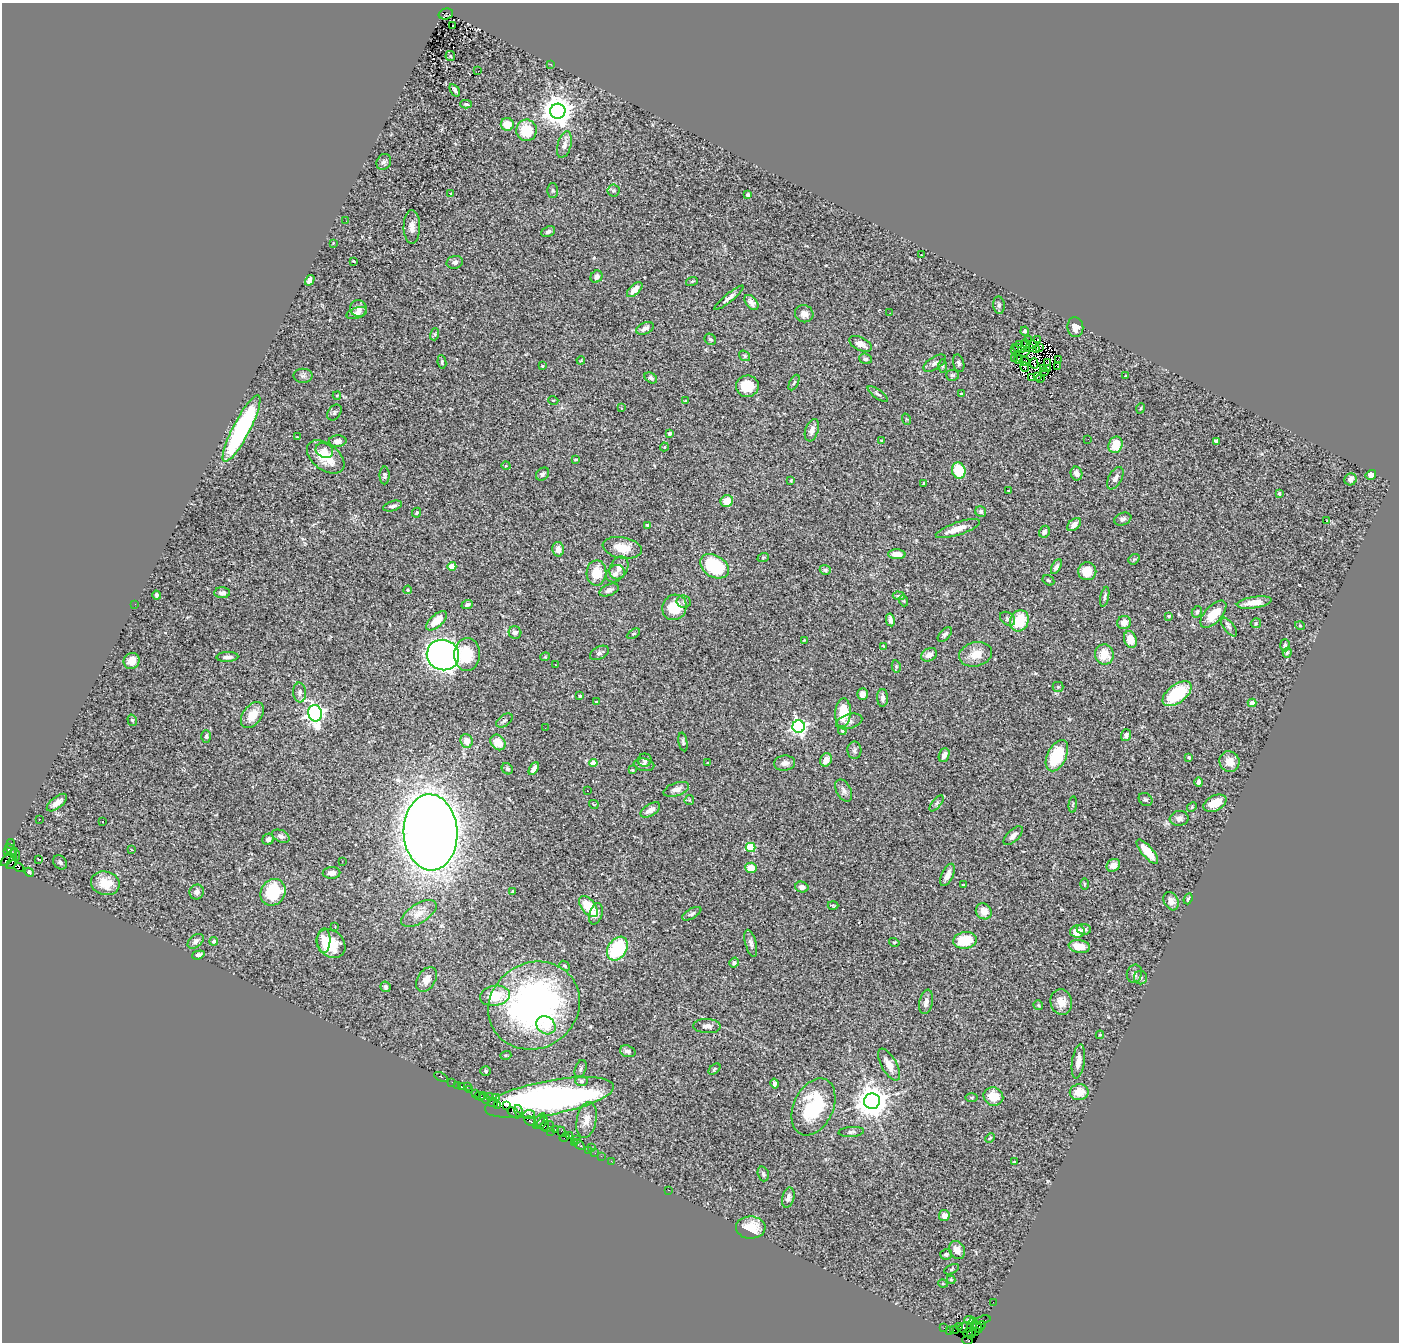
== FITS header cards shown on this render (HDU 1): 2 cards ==
NAXIS1  =                 1397
NAXIS2  =                 1340

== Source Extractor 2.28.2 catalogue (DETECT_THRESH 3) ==
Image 1397 x 1340 px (HDU 1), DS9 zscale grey, 1 PNG px = 1 image px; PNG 1401 x 1344 px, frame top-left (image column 1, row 1340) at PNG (2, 3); each listed source drawn as its Kron ellipse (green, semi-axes under 4 px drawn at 4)
Background 1.06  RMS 0.065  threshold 0.196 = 3 sigma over >= 5 px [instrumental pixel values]
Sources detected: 377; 4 with non-positive FLUX_AUTO (blend fragments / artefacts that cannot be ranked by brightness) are neither listed nor drawn; the other 373 listed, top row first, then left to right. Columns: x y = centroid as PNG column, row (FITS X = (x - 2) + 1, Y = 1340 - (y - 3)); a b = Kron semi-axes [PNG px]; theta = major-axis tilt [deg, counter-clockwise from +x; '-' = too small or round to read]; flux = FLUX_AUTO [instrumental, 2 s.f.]
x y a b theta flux
446 14 7 5 14 240
453 26 3 2 - 5.3
450 56 5 5 - 6
550 64 3 2 - 5.1
478 71 3 2 - 7
455 90 7 3 -56 12
466 104 6 4 -3 7.3
558 111 7 7 - 6200
507 124 6 6 - 55
526 130 11 10 - 120
564 145 13 6 74 27
384 162 8 7 - 13
553 190 7 5 -87 7.5
613 190 6 6 - 8.3
451 194 4 3 - 8.3
748 195 4 3 - 10
346 221 3 2 - 3.4
412 227 17 8 89 32
548 232 7 5 25 11
333 243 3 2 - 3.1
921 255 3 2 - 7.7
354 261 3 2 - 3.8
455 262 8 6 13 14
596 277 6 5 - 21
310 280 6 4 59 13
692 281 6 3 19 5.8
635 290 9 5 43 39
729 298 18 4 39 20
751 302 9 5 -50 19
999 305 9 5 -84 12
358 308 8 8 - 24
357 313 11 5 17 16
890 313 2 2 - 1.7
804 314 9 8 - 23
1075 327 10 8 -83 33
645 328 9 5 24 23
1025 331 4 4 - 8.8
435 334 6 4 73 5.6
710 339 6 5 - 7.6
1038 339 4 2 - 7.7
1029 340 2 2 - 4.2
1026 343 4 2 - 2
861 344 12 6 -25 31
1033 344 4 2 - 2.6
1020 345 3 3 - 7.9
1029 347 4 2 - 7.3
1040 347 4 2 - 2.5
1019 348 7 2 -15 3
1037 349 4 2 - 0.22
1015 350 2 2 - 4
1025 352 5 3 - 11
744 356 6 4 -38 5.6
866 359 6 5 - 13
1014 359 4 2 - 3.8
1018 359 4 2 - 2.1
581 360 4 3 - 3.8
1058 360 2 2 - 0.81
1025 361 5 3 - 4.1
442 362 7 4 -83 7.2
1048 362 3 2 - 1.4
935 363 13 6 33 17
959 363 9 5 -75 11
1034 363 5 2 - 0.081
542 366 4 3 - 4.3
943 366 6 4 89 6.8
1057 366 2 2 - 7.4
1025 367 4 2 - 0.67
1043 368 3 2 - 6.5
1048 368 4 2 - 4
1044 371 3 2 - 0.85
952 375 6 5 - 10
303 376 9 7 0 14
1037 376 3 2 - 4.8
1125 376 3 3 - 3.7
651 378 7 5 -35 10
1031 378 4 3 - 9.8
1040 379 4 2 - 0.8
794 383 8 3 63 7
747 386 11 10 - 100
878 394 12 4 -35 11
961 394 3 2 - 3
337 395 4 4 - 5
553 400 5 3 - 3.7
685 401 3 2 - 3.8
621 408 3 2 - 5
1141 408 5 3 - 3.7
334 412 9 6 54 11
906 419 6 3 -71 3.8
242 428 37 8 62 630
812 430 11 6 71 21
670 433 4 3 - 7.3
297 437 3 3 - 2.9
1088 439 2 2 - 2.4
338 441 9 5 3 20
882 441 4 2 - 3.4
1216 441 4 4 - 10
1115 445 8 6 66 83
664 447 4 4 - 5
324 451 9 7 -25 21
326 457 21 13 -37 110
576 459 4 2 - 4.9
506 466 4 3 - 3.7
959 470 8 6 -73 130
1076 473 7 6 - 23
543 474 7 5 42 10
385 475 9 5 89 9.5
1371 475 5 4 - 25
1115 478 12 6 62 22
1350 479 6 5 - 20
791 480 4 3 - 4.4
924 483 3 2 - 3.5
1008 491 3 2 - 4.2
1279 493 3 3 - 9.5
727 501 6 5 - 67
393 506 9 5 18 15
981 511 6 5 - 9.4
417 513 5 4 - 6.7
1123 519 9 6 21 16
1327 520 3 2 - 7.4
647 525 3 3 - 6.7
1074 525 8 5 42 22
958 529 23 6 18 57
1044 532 6 5 - 14
622 548 20 10 -10 77
558 549 7 5 -78 27
897 554 8 5 -3 35
763 558 6 3 20 5.2
1134 559 6 4 40 6
452 566 4 4 - 77
714 566 15 10 -31 330
1056 567 8 4 61 18
619 568 12 9 65 31
825 570 5 4 - 9.9
1087 571 9 9 - 62
596 573 12 10 89 92
615 574 10 8 35 23
1048 580 6 5 - 6.8
408 590 4 4 - 5.9
609 590 10 5 22 18
222 593 7 5 -2 17
156 595 4 3 - 9.6
899 596 6 4 -2 6.7
1105 597 10 4 77 9.9
904 601 5 3 - 3.7
684 602 7 6 - 10
1254 602 17 5 8 48
135 604 2 2 - 16
467 605 6 4 21 10
674 607 13 12 - 120
1197 612 6 4 59 9.1
1213 614 17 8 46 93
1169 616 3 3 - 6.8
1008 619 8 6 -36 11
890 620 6 4 -79 15
437 621 13 6 41 87
1019 621 11 9 64 160
1124 622 7 6 - 30
1256 623 5 5 - 5.2
1300 626 5 3 - 3.3
1229 627 11 5 -51 12
515 633 6 6 - 16
633 634 7 4 30 6.8
945 634 9 5 47 13
804 640 3 3 - 4.6
1130 640 9 6 -73 56
1285 645 6 5 - 12
884 646 4 3 - 4.3
599 653 10 6 27 15
1287 653 5 4 - 6.8
467 654 16 13 86 110
976 654 17 12 14 64
1104 654 10 9 - 81
443 655 16 15 - 2900
929 655 8 6 33 25
227 657 11 5 3 18
545 657 5 4 - 4.7
132 661 8 7 - 40
556 665 3 2 - 2.5
896 666 6 4 -79 6.2
1058 687 5 5 - 6.2
300 692 10 6 -86 15
863 694 5 5 - 24
1177 694 17 9 37 270
580 696 3 3 - 6.9
883 698 9 5 -89 17
597 702 4 3 - 9.6
1252 703 4 4 - 47
315 713 8 7 - 1900
843 713 14 7 86 140
252 715 15 9 53 58
132 720 6 4 -73 6.7
504 720 9 5 35 11
849 721 13 7 16 20
799 727 6 6 - 1300
545 728 2 2 - 3.4
842 730 4 4 - 6.1
1126 735 6 5 - 15
206 736 6 4 88 9
467 741 7 6 - 41
498 742 8 6 -47 63
683 742 9 4 -78 8.4
854 750 9 7 -89 13
944 755 7 5 69 20
1057 756 17 9 63 220
1189 757 4 3 - 11
645 760 7 6 - 12
826 760 7 5 65 37
1229 762 10 10 - 52
593 763 4 4 - 68
708 763 3 2 - 3.7
785 763 10 7 7 24
644 765 10 6 -9 20
507 769 6 5 - 6.3
534 769 7 4 60 27
632 770 4 4 - 4.1
1199 782 4 4 - 13
676 789 13 6 18 23
844 790 12 7 -62 20
587 791 2 2 - 4.5
1146 799 7 6 - 9.7
689 800 5 4 - 6.3
57 803 12 5 38 35
937 803 9 4 51 9.6
1215 803 12 7 26 77
594 804 5 3 - 4.1
1073 805 8 3 84 5.1
1192 807 5 4 - 5.1
650 810 11 6 32 27
1179 818 9 7 7 22
39 819 2 2 - 2.1
103 822 3 2 - 5.4
430 832 38 27 -87 8100
281 836 9 6 -24 16
1013 836 12 5 45 18
268 839 6 5 - 16
11 844 5 3 - 98
750 847 5 4 - 190
11 849 6 3 -48 90
131 849 3 2 - 7
8 852 3 3 - 94
1147 852 15 5 -49 76
15 855 7 2 -76 50
9 858 11 4 46 340
39 859 3 2 - 4.2
342 861 2 2 - 2.5
12 862 7 3 57 85
60 862 8 6 -45 13
1113 865 7 6 - 28
19 868 5 3 - 310
751 868 6 5 - 86
29 872 5 4 - 6.2
331 873 9 5 1 21
947 875 12 5 64 32
105 883 14 11 -12 79
1084 884 5 3 - 4.7
963 885 3 3 - 5.1
802 887 7 5 -14 20
512 891 3 3 - 3.9
197 892 7 7 - 21
273 892 14 12 58 210
1188 899 5 3 - 8.7
1171 901 9 7 -60 23
833 905 5 3 - 4.6
588 907 12 7 -51 150
984 911 8 7 - 32
419 914 20 9 31 51
596 914 11 6 73 27
692 914 11 5 29 12
335 927 2 2 - 2.6
1084 929 7 5 -6 13
1077 931 7 6 - 45
965 940 12 8 8 140
196 941 9 6 37 14
214 941 4 4 - 10
324 941 12 6 89 33
894 942 5 3 - 4
751 943 14 5 -75 17
331 944 16 12 -43 120
1079 946 11 6 -8 56
617 949 13 9 56 290
198 955 6 4 17 12
734 963 5 4 - 11
564 966 6 4 -40 6.5
1134 974 9 7 75 17
1141 977 7 6 - 10
427 979 13 9 58 41
385 987 5 5 - 16
495 996 15 10 9 120
926 1002 12 6 77 27
1061 1002 13 10 -75 44
1038 1005 5 4 - 6
534 1006 47 42 34 1600
546 1025 10 8 -37 53
707 1026 14 7 -3 25
1100 1035 4 3 - 4.6
628 1051 8 5 -17 16
506 1055 5 3 - 5.1
1078 1061 17 6 82 35
889 1065 18 7 -60 46
580 1069 9 5 71 11
714 1069 7 4 41 6.4
486 1071 5 4 - 6.7
441 1077 7 3 -25 34
581 1081 6 5 - 10
452 1082 2 2 - 23
775 1083 5 4 - 14
457 1085 2 2 - 19
461 1087 3 3 - 91
467 1087 3 2 - 18
469 1089 4 2 - 26
1079 1092 9 8 - 63
475 1093 3 2 - 85
480 1096 5 3 - 32
993 1096 10 9 - 72
489 1097 3 2 - 33
496 1097 2 2 - 40
971 1097 6 3 0 5.4
485 1098 6 4 -58 190
550 1098 66 17 11 3100
872 1101 8 8 - 7900
493 1103 5 3 - 110
498 1105 3 2 - 66
507 1106 2 2 - 72
813 1107 30 19 65 330
519 1111 6 2 -75 110
514 1113 7 2 -34 250
529 1114 6 4 8 370
586 1120 18 10 79 49
530 1121 6 3 -29 300
539 1121 9 3 54 120
542 1123 7 3 51 200
545 1126 5 3 - 110
548 1127 6 3 44 180
556 1129 3 2 - 36
551 1131 2 2 - 19
561 1132 5 2 - 120
851 1132 13 5 4 11
570 1136 3 3 - 130
564 1137 5 4 - 65
990 1138 5 3 - 4.2
577 1139 2 2 - 42
575 1142 3 3 - 20
579 1145 6 3 -37 130
592 1148 2 2 - 22
589 1150 3 2 - 24
595 1153 2 2 - 19
601 1156 2 2 - 16
611 1161 2 2 - 23
1014 1162 3 2 - 2.8
763 1174 7 5 -72 9.5
668 1190 3 2 - 280
788 1198 10 6 76 19
944 1216 5 5 - 28
751 1228 15 11 -1 93
957 1250 9 7 -63 32
946 1254 6 5 - 12
951 1269 8 4 28 6.3
951 1280 4 4 - 4.5
943 1284 5 3 - 3.9
993 1302 2 2 - 20
969 1320 4 3 - 8.9
982 1320 8 3 17 120
981 1325 5 3 - 91
960 1327 3 3 - 40
965 1327 7 5 18 260
978 1327 6 3 -65 110
944 1328 2 2 - 18
972 1328 11 5 82 280
955 1330 4 2 - 22
950 1331 4 2 - 63
976 1331 3 2 - 38
968 1333 5 3 - 87
967 1340 5 3 - 40
At the frame edge (FLAGS 8, measured only in part): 1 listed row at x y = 967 1340
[4 non-positive-flux detections neither listed nor drawn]